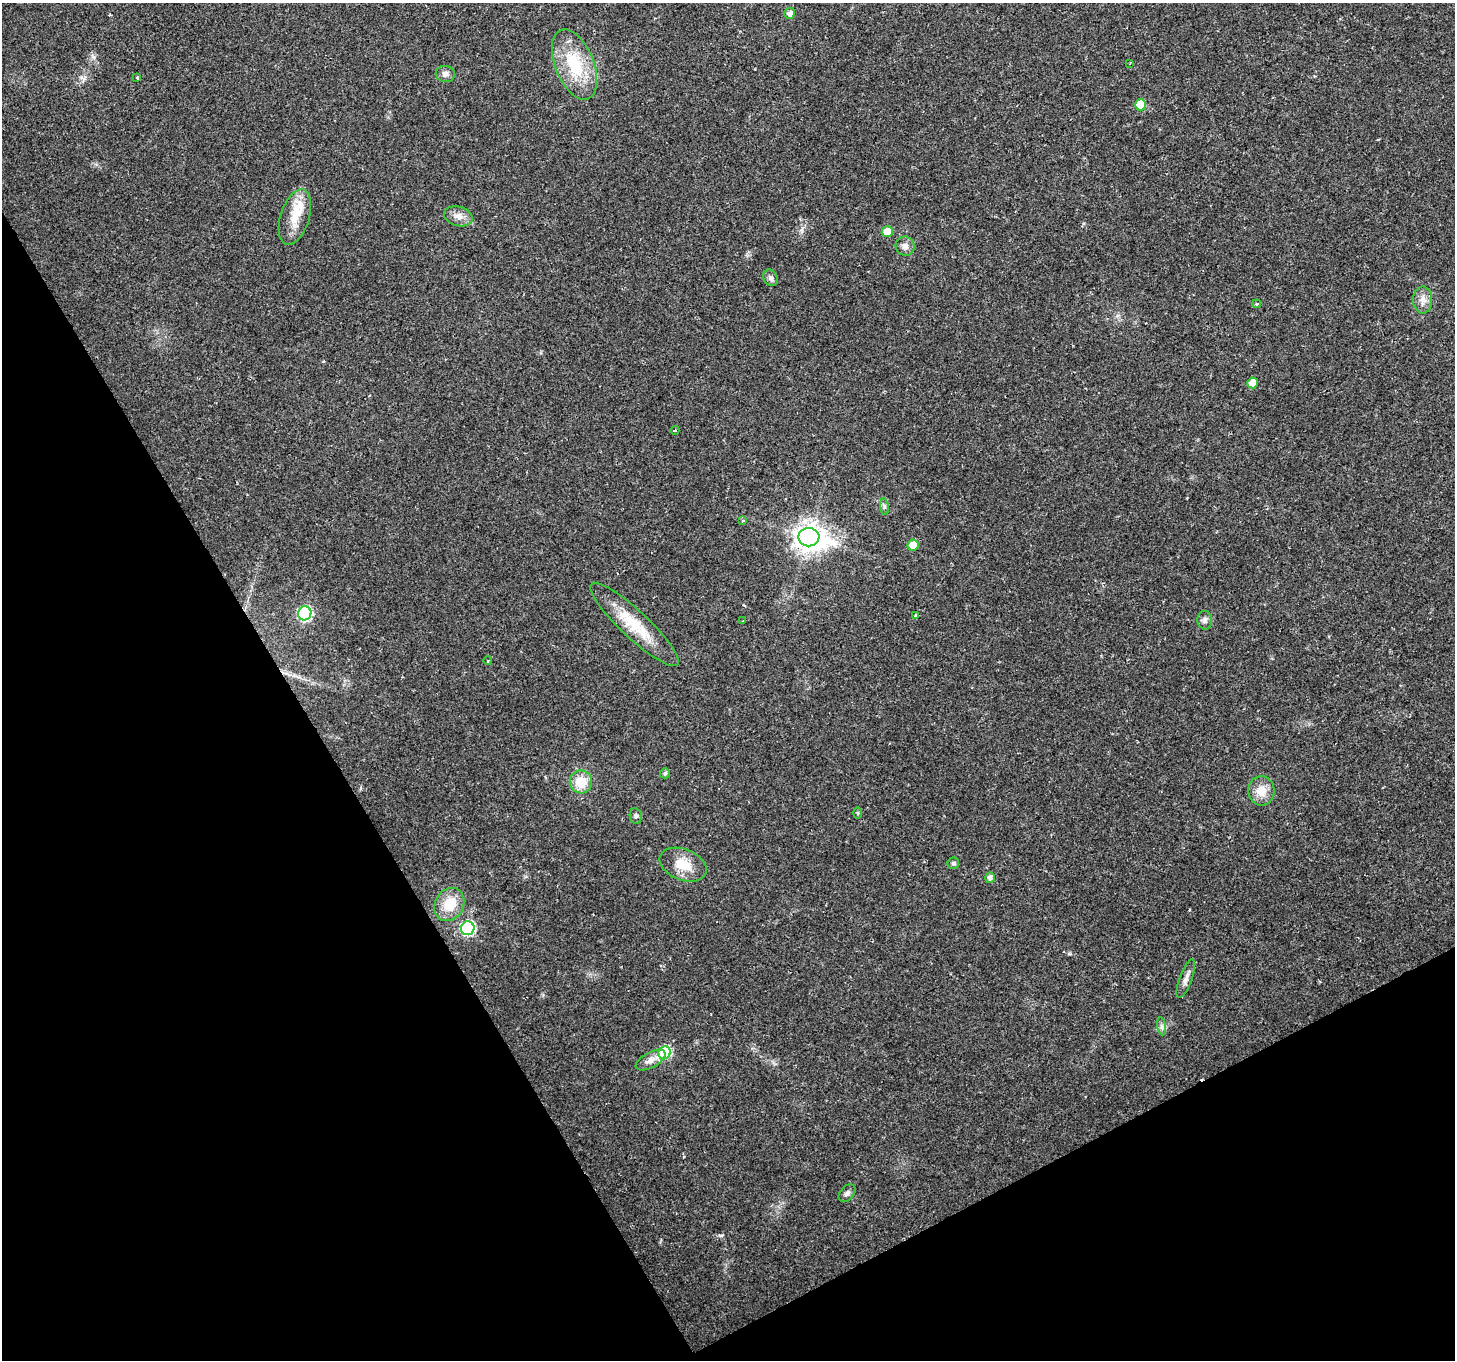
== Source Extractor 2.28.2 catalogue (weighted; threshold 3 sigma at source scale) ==
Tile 14 of 4 x 4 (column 2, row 4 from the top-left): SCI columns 1454-2906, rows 108-1465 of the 5817 x 5709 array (HDU 1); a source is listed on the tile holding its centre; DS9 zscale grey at full resolution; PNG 1457 x 1362 px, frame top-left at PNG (2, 3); each listed source drawn as its Kron ellipse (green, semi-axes under 4 px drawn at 4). Shown black and unused: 28% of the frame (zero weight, under 2 of 3 exposures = <1% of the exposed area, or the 3 px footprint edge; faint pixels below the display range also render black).
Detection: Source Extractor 2.28.2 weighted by HDU 2 'WHT'; one run over the whole footprint, this tile lists its part. Background 0.0332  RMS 0.0032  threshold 0.0143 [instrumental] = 3 sigma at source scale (4.5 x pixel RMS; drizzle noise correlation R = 1.50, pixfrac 1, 0.0396/0.0396 arcsec/px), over >= 5 px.
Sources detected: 41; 1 inside a brighter listed object's ellipse — not listed separately; the other 40 listed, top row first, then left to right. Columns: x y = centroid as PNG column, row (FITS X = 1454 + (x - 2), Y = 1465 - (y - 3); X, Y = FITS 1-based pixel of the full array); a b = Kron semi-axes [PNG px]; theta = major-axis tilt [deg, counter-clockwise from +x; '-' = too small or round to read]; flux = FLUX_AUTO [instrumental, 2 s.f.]
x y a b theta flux
790 13 5 5 - 1.5
1130 63 3 2 - 0.33
574 64 37 19 -68 16
445 74 10 8 -10 1.5
137 77 3 3 - 1.1
1140 105 5 5 - 9.4
458 216 14 9 -15 2.6
295 217 29 14 72 7
887 232 5 5 - 6.7
905 246 10 9 - 1.8
771 278 9 6 -60 1
1423 300 13 9 -90 2.4
1257 304 4 4 - 0.49
1253 383 5 5 - 4.1
675 430 4 3 - 0.36
884 507 8 4 -82 0.64
743 521 3 3 - 0.52
809 537 10 9 - 390
913 545 5 5 - 5
305 613 7 6 - 41
916 616 4 3 - 2.5
1205 620 9 7 -85 1.1
743 621 3 3 - 0.44
634 624 59 13 -43 13
488 660 4 3 - 0.25
665 773 5 5 - 0.86
581 782 11 11 - 6.9
1261 791 14 13 - 4.8
858 813 6 4 -89 0.39
636 816 7 6 - 0.81
953 863 6 5 - 0.89
683 865 24 15 -22 6.8
990 878 5 5 - 1.4
449 904 17 14 60 8.4
468 928 7 6 - 44
1186 979 20 6 70 2
1162 1026 9 4 -81 0.85
664 1053 6 6 - 24
651 1060 16 7 29 2.3
847 1193 10 6 48 1.1